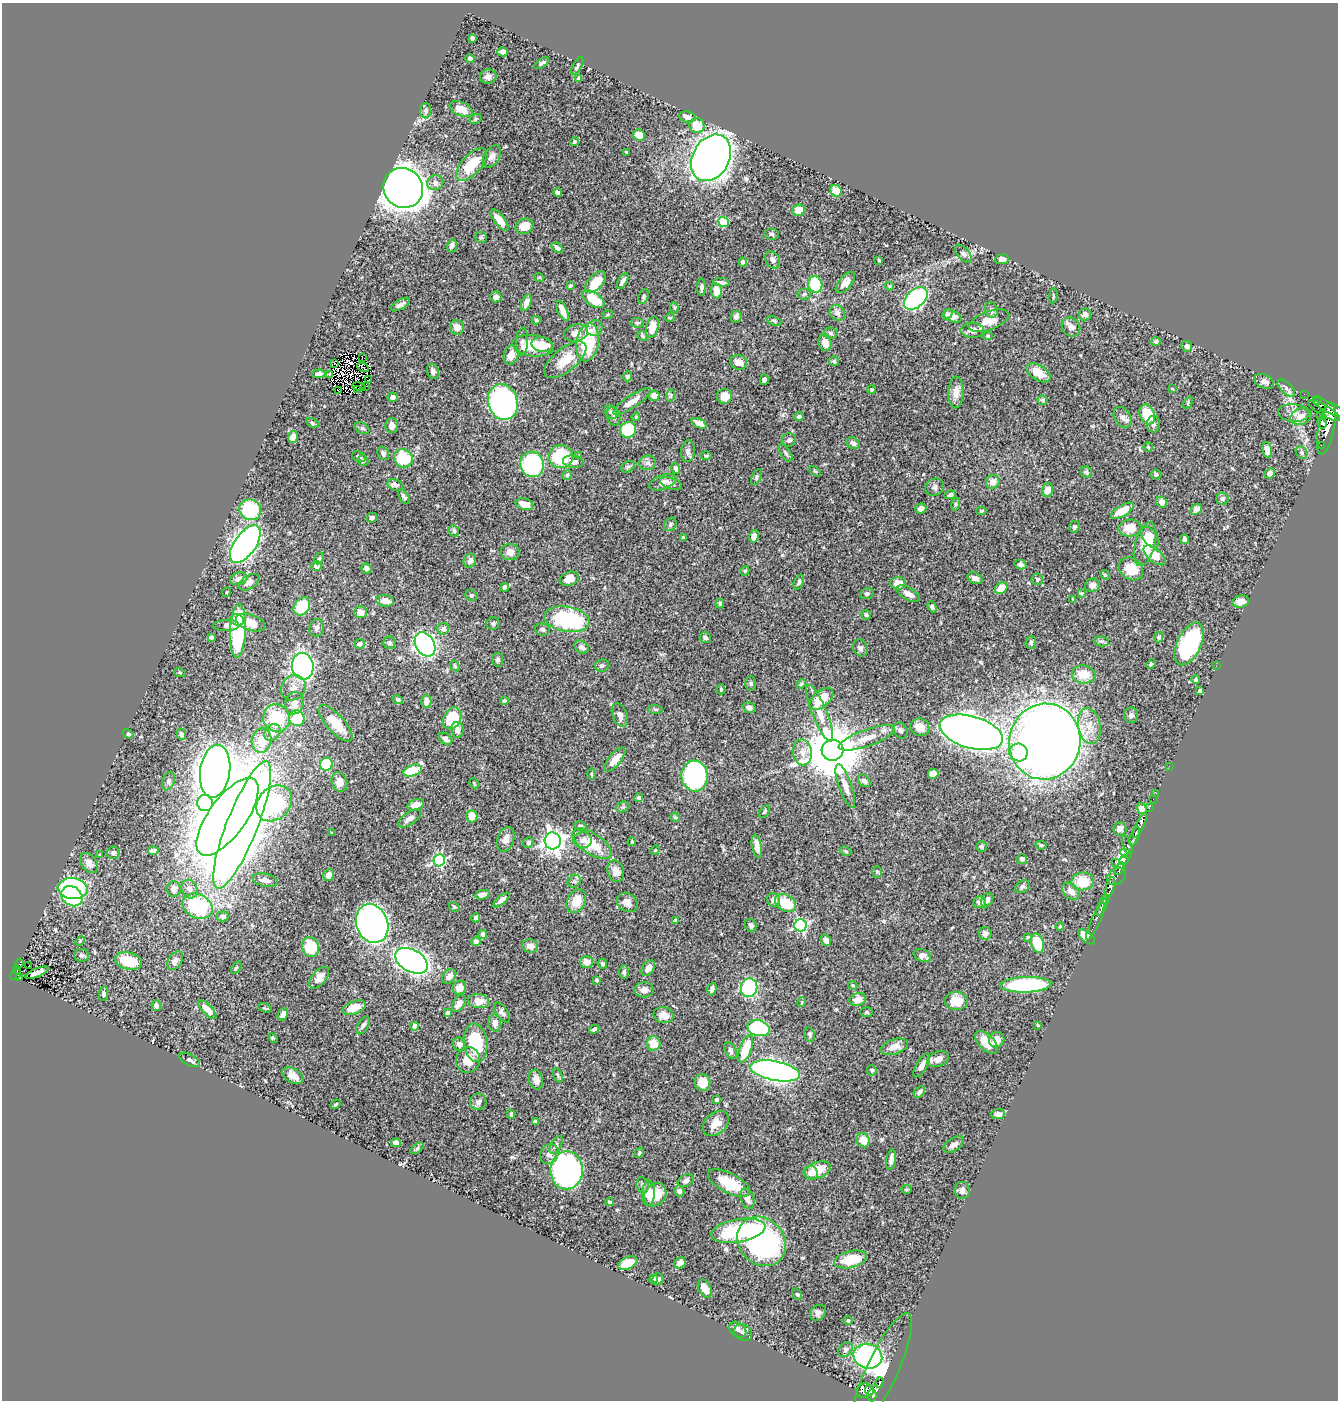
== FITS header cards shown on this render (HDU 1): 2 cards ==
NAXIS1  =                 1336
NAXIS2  =                 1398

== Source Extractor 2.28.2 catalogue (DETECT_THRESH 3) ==
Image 1336 x 1398 px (HDU 1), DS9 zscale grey, 1 PNG px = 1 image px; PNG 1340 x 1402 px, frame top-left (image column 1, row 1398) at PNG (2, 3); each listed source drawn as its Kron ellipse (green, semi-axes under 4 px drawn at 4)
Background 0.542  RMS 0.018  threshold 0.0551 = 3 sigma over >= 5 px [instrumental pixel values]
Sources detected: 519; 3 with non-positive FLUX_AUTO (blend fragments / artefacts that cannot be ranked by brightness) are neither listed nor drawn; of the other 516, the 500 brightest by FLUX_AUTO listed and drawn (16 fainter detections omitted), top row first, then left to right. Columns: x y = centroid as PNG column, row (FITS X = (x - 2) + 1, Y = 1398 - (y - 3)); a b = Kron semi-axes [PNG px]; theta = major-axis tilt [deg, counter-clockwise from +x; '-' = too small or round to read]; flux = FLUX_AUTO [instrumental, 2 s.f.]
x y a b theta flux
472 38 4 3 - 4.4
503 52 5 4 - 4.1
470 58 4 3 - 2.4
542 63 8 3 33 2.9
577 66 10 3 61 2.4
488 76 8 7 - 6.5
579 78 4 4 - 3.2
461 109 12 7 -24 15
426 111 7 5 88 2.7
687 117 8 5 -11 7.7
476 119 6 4 30 2
697 126 8 7 - 26
639 135 6 5 - 14
574 142 4 4 - 2
626 152 3 3 - 1.5
492 156 12 7 58 6.8
711 158 25 18 60 920
472 165 20 9 48 48
435 183 8 7 - 4.8
403 188 20 19 - 1600
836 191 6 5 - 18
558 192 4 3 - 3.5
799 210 6 5 - 13
500 220 13 5 -52 14
723 222 5 5 - 55
524 226 9 7 22 15
772 234 7 5 -2 2.3
481 237 6 5 - 2
452 246 6 5 - 4.7
557 248 7 4 -40 4
963 254 11 6 -48 3.3
1002 259 7 5 7 5.6
773 260 9 6 -58 4.7
879 260 3 2 - 1.2
743 262 4 4 - 4.7
539 277 5 3 - 1
623 281 9 4 60 4.6
596 282 13 7 47 27
721 282 8 3 -6 2.7
845 283 12 6 50 7.8
815 285 8 7 - 40
570 286 4 3 - 1.8
889 286 4 4 - 1.2
702 287 9 4 90 3.5
716 291 7 5 -80 15
804 294 6 5 - 2.3
643 296 8 4 66 2.5
1053 296 7 3 85 1.3
496 297 5 5 - 5.4
916 298 14 9 42 140
593 299 12 6 -33 34
526 302 8 5 69 6.9
401 304 10 4 31 4.5
674 308 5 3 - 1.6
991 310 8 6 -76 4
563 311 10 4 -65 11
837 313 8 7 - 4.8
608 314 5 3 - 1.2
947 314 6 4 40 3
1085 314 6 6 - 4.9
952 316 9 5 -25 10
736 317 6 5 - 3.7
670 318 5 3 - 1.3
536 320 4 4 - 1.7
774 321 7 4 -23 2
989 321 21 9 21 19
637 323 7 5 -6 2.2
457 327 7 7 - 9.6
652 327 11 6 75 21
1071 327 10 8 -49 7.1
595 328 8 7 - 4.4
972 330 12 7 0 7.5
576 333 12 8 14 8.9
830 333 7 5 -5 2.6
642 336 5 4 - 1.9
988 336 5 4 - 1.6
522 341 14 6 85 4.8
1156 341 5 4 - 2.4
587 342 19 11 80 66
825 343 8 6 -73 12
542 345 11 7 -13 18
533 346 21 10 -7 40
1187 346 5 5 - 3.6
511 355 10 7 73 12
362 357 4 4 - 2
565 360 25 11 39 25
834 361 5 5 - 2
739 362 8 7 - 9.2
334 364 3 2 - 3.2
363 367 6 2 -28 1.6
433 371 7 5 -72 5
1038 373 13 7 -33 16
319 374 6 4 2 5.7
329 374 3 3 - 3.5
627 376 5 4 - 2.8
369 380 3 2 - 1.5
764 380 5 4 - 3.8
1264 381 10 6 -23 6
366 386 3 2 - 1.1
359 387 7 2 -9 2
1286 388 11 5 -44 4.2
357 389 2 2 - 1.3
1172 389 4 3 - 1.2
872 390 4 4 - 1.7
339 391 3 2 - 1.1
956 392 16 8 88 11
1304 394 2 2 - 3
671 395 6 4 71 1.7
654 396 5 5 - 7.2
725 396 7 7 - 15
392 397 5 4 - 4
1043 400 5 4 - 2
1317 400 4 4 - 610
503 402 18 14 -72 290
632 402 22 6 34 12
1188 403 6 4 59 1.6
1331 408 21 5 -26 1600
1324 410 18 5 -31 1400
611 412 7 5 -52 2.9
1293 413 15 9 -5 9.1
1147 414 10 7 -66 37
614 416 9 6 -72 3.7
1301 416 11 8 22 8.4
1321 416 4 3 - 140
636 417 4 4 - 1.5
799 417 5 4 - 3.4
1123 417 11 8 -58 5.4
312 423 6 4 -29 2
699 423 8 4 -27 9.2
1322 423 6 4 -71 280
1153 424 8 6 88 3.8
392 425 7 6 - 8.6
362 428 8 5 -30 2.3
1326 428 26 8 79 1600
628 430 8 8 - 59
293 437 6 5 - 8.3
789 440 7 6 - 3.5
853 443 7 5 -35 4.1
1321 445 2 2 - 20
1148 447 5 4 - 1.5
1267 450 8 5 -78 7.9
688 451 11 7 84 4.7
383 453 7 5 -61 4.3
786 453 10 4 -56 2.7
1302 453 7 5 -56 2.4
579 456 4 4 - 1
706 456 6 4 -1 1.3
359 457 7 5 -21 2.3
561 457 12 11 - 70
403 458 9 9 - 57
363 460 5 4 - 2.6
573 462 10 6 -7 5.4
647 463 8 7 - 5.1
532 464 13 12 - 120
628 467 7 5 30 2.5
676 468 6 4 -76 3.1
815 471 6 3 -37 1.4
1086 472 6 5 - 2.5
1270 473 5 4 - 6.8
1156 474 5 5 - 2.6
567 475 5 4 - 1.6
756 477 8 4 65 2.4
663 482 14 7 20 6.8
993 482 7 6 - 8.6
671 484 11 5 -19 3.7
395 485 8 5 -21 4.2
935 487 10 8 24 4.4
1048 490 7 5 74 9.3
950 495 6 4 15 3.3
404 497 8 4 -57 3.3
1222 499 6 6 - 3.4
1162 502 6 5 - 7.8
524 504 9 5 -15 11
956 504 6 4 76 1.9
921 508 6 5 - 5
1196 509 6 5 - 6.5
250 510 11 10 - 87
981 511 5 4 - 2
1122 511 13 5 30 23
372 518 5 5 - 4
670 524 7 5 57 2.6
1074 527 6 5 - 3.1
1130 528 11 8 6 18
454 531 6 5 - 2.7
754 536 6 4 79 6.8
1150 537 12 7 -57 13
683 538 4 3 - 2.1
1185 539 5 4 - 4.6
245 544 22 10 55 700
1145 544 22 10 74 33
510 552 9 8 - 7.8
1154 555 13 6 -40 26
319 559 6 4 63 1.8
470 561 7 6 - 4.9
1021 564 6 5 - 3.5
317 566 5 5 - 5.9
366 568 5 4 - 5.6
1131 569 13 10 -38 24
745 571 5 4 - 1.7
1105 575 5 4 - 1.5
975 578 8 5 -27 4.7
239 579 9 6 17 7.1
569 579 10 6 20 11
1037 579 6 5 - 2.2
249 582 11 6 33 5.5
799 582 8 5 68 2.8
898 583 8 6 -5 15
1092 585 7 6 - 5.4
505 587 4 4 - 3.5
1001 588 7 5 39 19
227 592 5 3 - 1.2
1081 593 4 3 - 1.4
867 594 7 5 15 2.5
908 594 13 6 -30 7.9
471 595 6 5 - 2.1
1073 599 4 3 - 1.1
385 601 9 6 -8 10
1241 602 8 6 14 7.5
720 604 5 3 - 1.7
302 606 10 7 55 41
932 607 6 4 -70 2.7
360 612 6 6 - 7.4
866 615 5 4 - 2
567 619 23 12 -10 120
237 620 7 5 -20 18
251 623 15 8 -18 27
493 623 7 6 - 2.6
226 625 13 5 1 4.3
317 628 9 7 74 4.2
443 629 6 5 - 5
542 630 7 6 - 3.4
238 631 27 8 87 130
211 637 4 4 - 2
1159 637 5 4 - 2.8
705 638 6 5 - 3.1
1101 641 8 5 -7 2.3
1031 642 6 5 - 2.8
389 643 6 6 - 2.5
360 644 5 5 - 3.2
425 644 13 9 -58 320
1189 644 23 12 64 130
582 647 8 6 -34 4.9
860 648 9 7 -58 3.9
498 660 7 5 84 3
1151 664 5 4 - 1.5
303 666 13 10 -80 300
455 666 6 3 -58 1.7
602 666 7 6 - 3.3
1216 666 2 2 - 3.7
180 673 6 3 -19 1.2
1083 674 12 9 -9 20
1196 680 4 4 - 2.5
751 684 7 5 90 2.2
801 684 5 4 - 1.6
293 688 13 11 52 9.9
721 689 5 4 - 1.6
1200 691 4 3 - 3
821 699 14 8 39 27
398 700 5 4 - 2.2
426 701 6 5 - 7.5
504 701 4 3 - 2.2
294 703 11 9 75 9.6
749 708 6 5 - 3.7
655 709 7 4 -1 1.9
820 713 30 7 -68 18
620 715 12 7 -69 8
1131 715 8 7 - 3.8
276 718 14 13 - 52
297 718 8 7 - 46
452 718 11 8 61 52
336 723 23 8 -48 28
1089 726 18 11 -79 18
920 727 9 8 - 13
457 730 8 6 -84 7.9
900 730 8 6 -62 3.6
272 732 9 7 48 5.3
971 732 33 16 -16 1400
128 734 6 4 -33 2.2
181 734 5 4 - 3.7
867 738 30 8 19 20
445 739 7 5 -35 4.5
261 740 12 10 81 21
1045 742 38 35 76 1700
832 750 11 10 - 8700
803 752 13 9 -82 11
1018 752 9 9 - 44
615 760 15 6 50 17
326 764 6 6 - 51
1169 766 2 2 - 6.2
215 771 26 15 83 2900
413 771 9 5 19 44
591 774 6 4 -89 1.3
933 774 5 5 - 10
695 776 15 13 -84 220
168 781 9 6 69 3.3
864 781 7 5 -45 3.8
339 782 10 7 -69 11
474 783 5 3 - 1.3
845 786 23 6 -70 10
1156 793 2 2 - 6.2
639 798 4 4 - 3.1
1153 799 2 2 - 7.5
205 803 8 7 - 87
274 803 20 15 45 110
416 805 8 5 21 11
623 807 7 5 24 2
1149 808 3 2 - 3.6
1142 809 6 4 -54 31
765 811 7 4 57 2.1
472 816 6 5 - 16
227 817 46 18 54 1700
675 817 4 4 - 1.3
409 819 13 6 34 6.8
242 825 68 15 68 3400
1140 825 13 4 64 610
580 826 6 5 - 3.1
1120 829 7 6 - 7.3
332 833 3 2 - 1
1135 837 10 3 69 440
506 839 12 8 73 8.9
583 840 9 7 3 6.7
553 841 8 8 - 730
528 842 5 5 - 2.4
632 842 4 3 - 1.2
592 844 22 10 -35 33
1041 845 5 4 - 1.8
1127 845 10 3 -70 95
757 846 11 5 -79 10
981 847 5 5 - 2.1
655 850 5 4 - 1.3
153 851 5 3 - 5.4
846 851 6 4 -28 1.8
113 853 6 6 - 3.5
1126 854 6 4 -30 190
100 855 3 3 - 1.5
1022 859 5 5 - 3.2
439 860 6 5 - 140
1124 860 5 4 - 600
89 863 11 7 -55 8.2
1116 863 3 3 - 26
1120 869 7 3 61 140
616 871 11 8 -74 8.4
877 872 6 5 - 1.8
329 875 6 5 - 8.1
1116 876 10 7 39 170
265 880 13 6 -12 6.6
574 881 7 6 - 3.1
1082 881 11 9 10 32
1022 887 7 6 - 2.6
1110 887 10 4 76 650
73 889 15 10 -7 160
174 889 7 7 - 9
189 889 9 7 -65 6.6
1071 891 10 7 -41 9.1
482 895 7 4 11 5.2
72 896 11 9 -39 110
1105 899 5 3 - 200
501 900 10 4 40 4.3
774 900 7 6 - 7
987 900 7 5 67 5.1
576 901 12 9 62 19
627 902 11 9 -35 8.5
980 902 6 6 - 5.9
786 903 11 8 -30 35
197 906 16 12 -27 90
454 907 5 4 - 1.9
1102 907 9 3 68 330
223 916 6 5 - 3.8
476 918 4 4 - 3.4
676 921 4 4 - 7.2
1095 921 20 3 66 100
372 924 20 16 -70 700
751 925 6 5 - 3.4
800 925 6 6 - 170
1060 927 4 3 - 1.4
985 933 6 6 - 5.1
483 934 4 4 - 4.1
1027 937 4 4 - 1.2
1086 937 10 5 -38 18
826 940 6 4 -52 5.9
80 941 5 3 - 1.1
476 941 4 4 - 4.3
1038 943 10 6 -73 51
530 946 8 6 -17 8.2
310 947 10 8 -76 46
81 955 7 6 - 2.9
922 956 9 6 -22 8
129 961 14 8 -13 41
175 961 10 6 57 5.4
412 961 18 11 -29 690
586 962 6 6 - 8.9
19 963 5 3 - 7.1
602 964 5 4 - 2.6
29 965 3 2 - 1.8
236 968 7 3 54 1.5
648 968 9 5 54 11
17 970 4 2 - 31
624 972 6 4 89 2.8
37 973 12 4 23 6.2
16 975 6 4 45 78
449 976 8 6 47 7.1
20 978 3 3 - 15
319 978 13 7 50 8.4
597 980 4 4 - 2.1
853 985 4 3 - 1.5
1026 985 25 7 2 140
459 988 7 6 - 12
749 988 9 8 - 110
712 989 6 4 72 3.7
644 990 9 7 0 7.3
103 994 7 4 80 2.9
858 1000 8 6 16 12
479 1001 11 7 -6 13
956 1001 11 9 -3 23
802 1002 5 3 - 1
459 1004 9 6 58 8.4
156 1006 5 4 - 4
265 1008 7 3 -19 1.4
354 1008 12 6 22 19
207 1010 12 5 -48 13
867 1012 6 5 - 2
447 1013 4 3 - 2.2
502 1013 11 5 -56 4.4
283 1014 6 5 - 6.4
664 1015 10 7 -13 8.9
495 1023 8 6 -86 8.4
363 1025 10 5 57 4.2
1038 1025 3 2 - 1
415 1026 4 4 - 13
759 1028 11 8 -15 130
594 1029 5 4 - 2.6
810 1034 7 5 -79 2.8
273 1038 5 4 - 1.5
997 1040 8 7 - 9
986 1042 14 7 -45 18
476 1043 19 12 -83 53
654 1043 7 7 - 17
459 1044 7 6 - 5.4
894 1047 14 7 19 10
746 1049 14 6 69 41
731 1051 9 5 -62 3.9
938 1059 11 7 21 9.6
190 1060 11 5 -28 4.5
468 1060 13 12 - 17
922 1065 13 5 60 7.2
872 1070 5 4 - 2.1
775 1071 25 9 -11 720
558 1075 7 4 -65 2
293 1076 11 7 -31 8.7
536 1080 10 7 -76 8.4
703 1082 8 7 - 19
919 1092 7 4 46 4.1
717 1100 4 4 - 5
478 1102 8 8 - 4.4
336 1104 5 3 - 1.4
511 1114 4 3 - 1.4
998 1114 7 5 1 5.6
535 1122 4 3 - 3.5
716 1123 15 10 42 13
863 1140 7 6 - 16
396 1143 5 4 - 4.3
954 1144 11 6 32 6.3
556 1145 10 5 60 3.5
417 1148 7 4 38 2
639 1153 5 3 - 1.5
549 1154 10 9 - 6.9
891 1160 10 5 81 6.4
567 1170 19 16 89 510
818 1170 13 8 20 22
811 1173 7 7 - 6.1
686 1181 8 5 29 3.4
729 1183 23 10 -28 35
643 1185 8 6 -79 3.4
906 1189 5 3 - 1.1
679 1191 5 5 - 4.2
962 1191 9 7 -88 5.4
648 1193 12 6 87 14
655 1195 12 10 54 28
747 1199 10 6 -72 7.5
609 1202 4 3 - 1.3
738 1231 27 11 10 98
762 1241 26 22 -47 260
851 1259 17 8 13 39
628 1263 10 6 23 24
680 1263 6 5 - 5.8
654 1279 5 4 - 3.5
658 1279 6 5 - 2.7
705 1289 9 6 -62 12
797 1294 6 3 -54 1.3
818 1313 9 7 43 4.3
848 1321 5 3 - 1.6
738 1330 9 7 -38 4.2
743 1332 9 7 -38 4.5
845 1350 8 6 47 3.5
868 1356 14 12 -15 240
882 1370 62 15 65 95
879 1382 5 3 - 77
865 1391 9 7 -1 230
869 1391 5 3 - 160
872 1395 6 4 87 200
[16 fainter detections neither listed nor drawn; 3 non-positive-flux detections neither listed nor drawn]